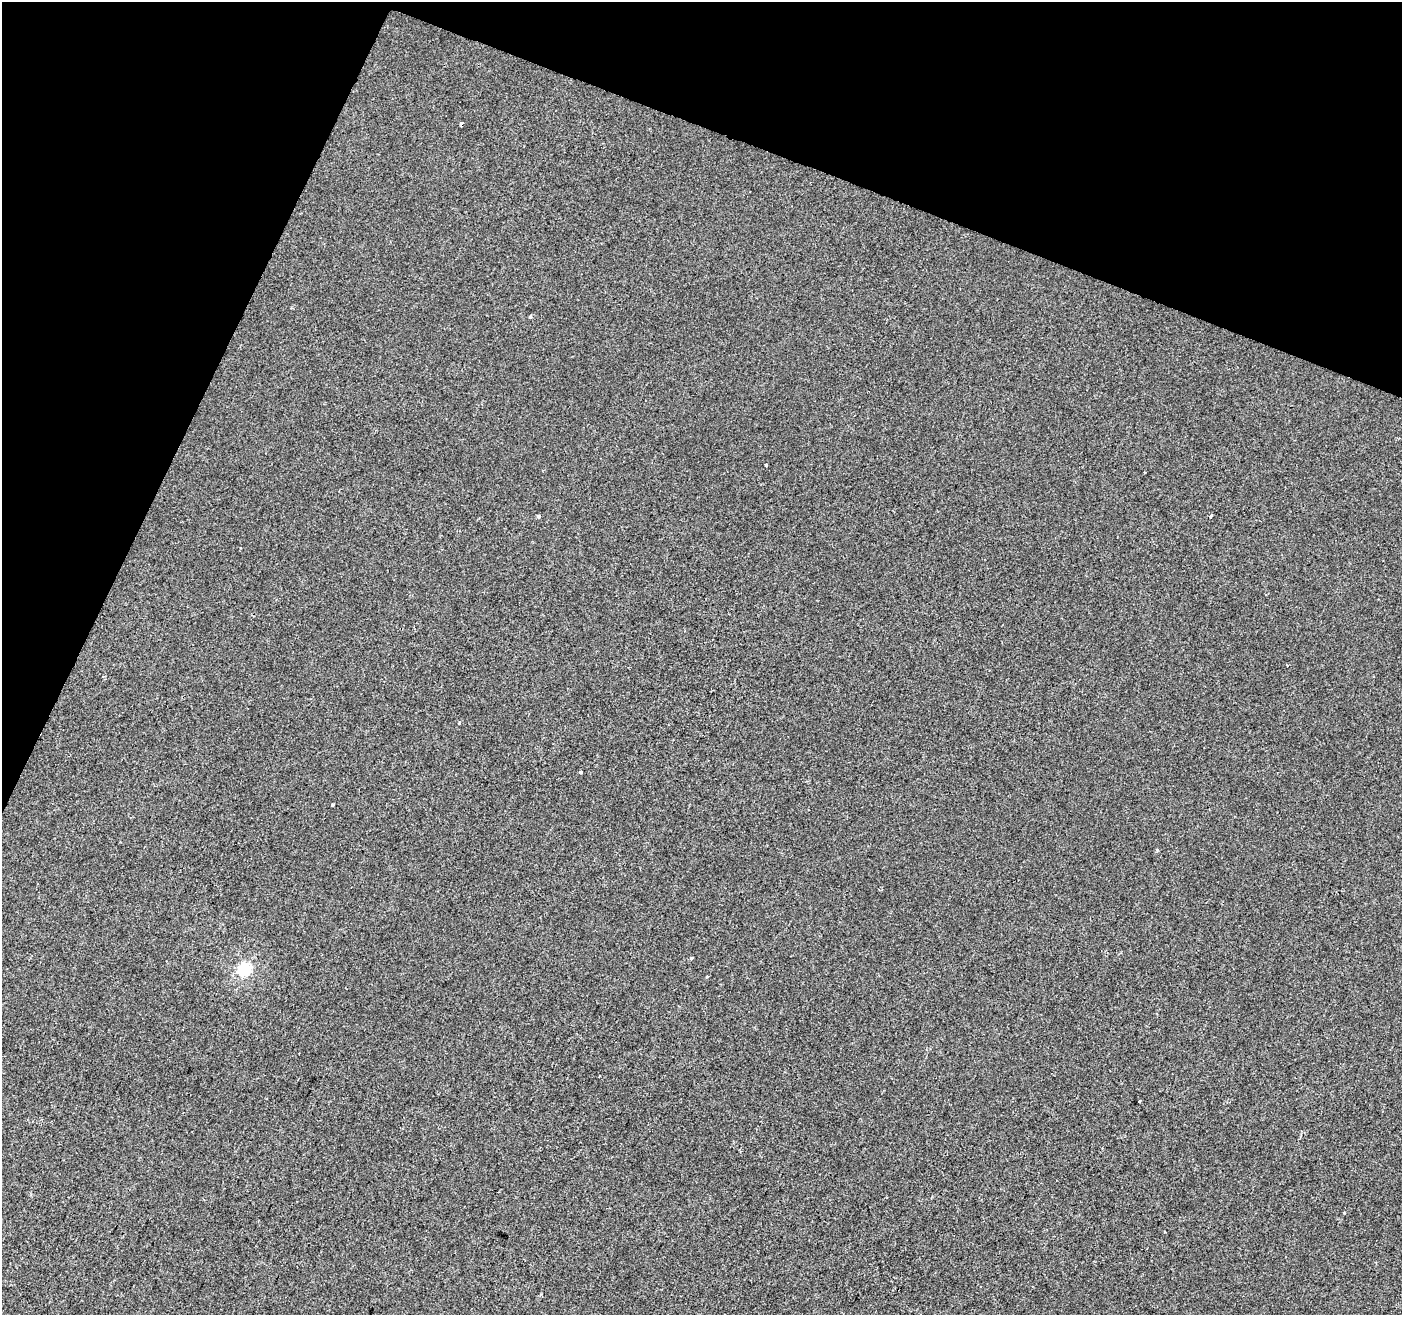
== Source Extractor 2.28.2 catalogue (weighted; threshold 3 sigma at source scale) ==
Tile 2 of 4 x 4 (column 2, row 1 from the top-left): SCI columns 1401-2800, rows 4148-5460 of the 5607 x 5732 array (HDU 1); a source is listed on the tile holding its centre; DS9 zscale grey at full resolution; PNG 1404 x 1317 px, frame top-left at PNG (2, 2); no overlay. Shown black and unused: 20% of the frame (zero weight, under 2 of 3 exposures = <1% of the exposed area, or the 3 px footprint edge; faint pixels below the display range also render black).
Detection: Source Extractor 2.28.2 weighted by HDU 2 'WHT'; one run over the whole footprint, this tile lists its part. Background 1.08e-04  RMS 0.0042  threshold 0.0188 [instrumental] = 3 sigma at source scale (4.5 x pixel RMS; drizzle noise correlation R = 1.50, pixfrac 1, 0.0396/0.0396 arcsec/px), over >= 5 px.
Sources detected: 13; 1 cosmic-ray / hot-pixel residue — not listed; the other 12 listed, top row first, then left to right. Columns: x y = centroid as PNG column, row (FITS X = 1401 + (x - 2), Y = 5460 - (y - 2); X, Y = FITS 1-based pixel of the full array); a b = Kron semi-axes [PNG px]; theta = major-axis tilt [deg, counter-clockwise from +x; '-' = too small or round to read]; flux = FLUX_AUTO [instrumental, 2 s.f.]
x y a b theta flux
530 317 3 3 - 1.5
766 465 3 3 - 0.69
539 516 4 3 - 2.7
1211 516 4 3 - 2.7
459 722 4 3 - 0.55
580 772 3 3 - 1
333 805 3 2 - 0.54
691 958 4 3 - 1.9
244 969 6 6 - 60
707 976 3 3 - 1.5
599 1076 3 2 - 0.36
1139 1101 3 2 - 0.38